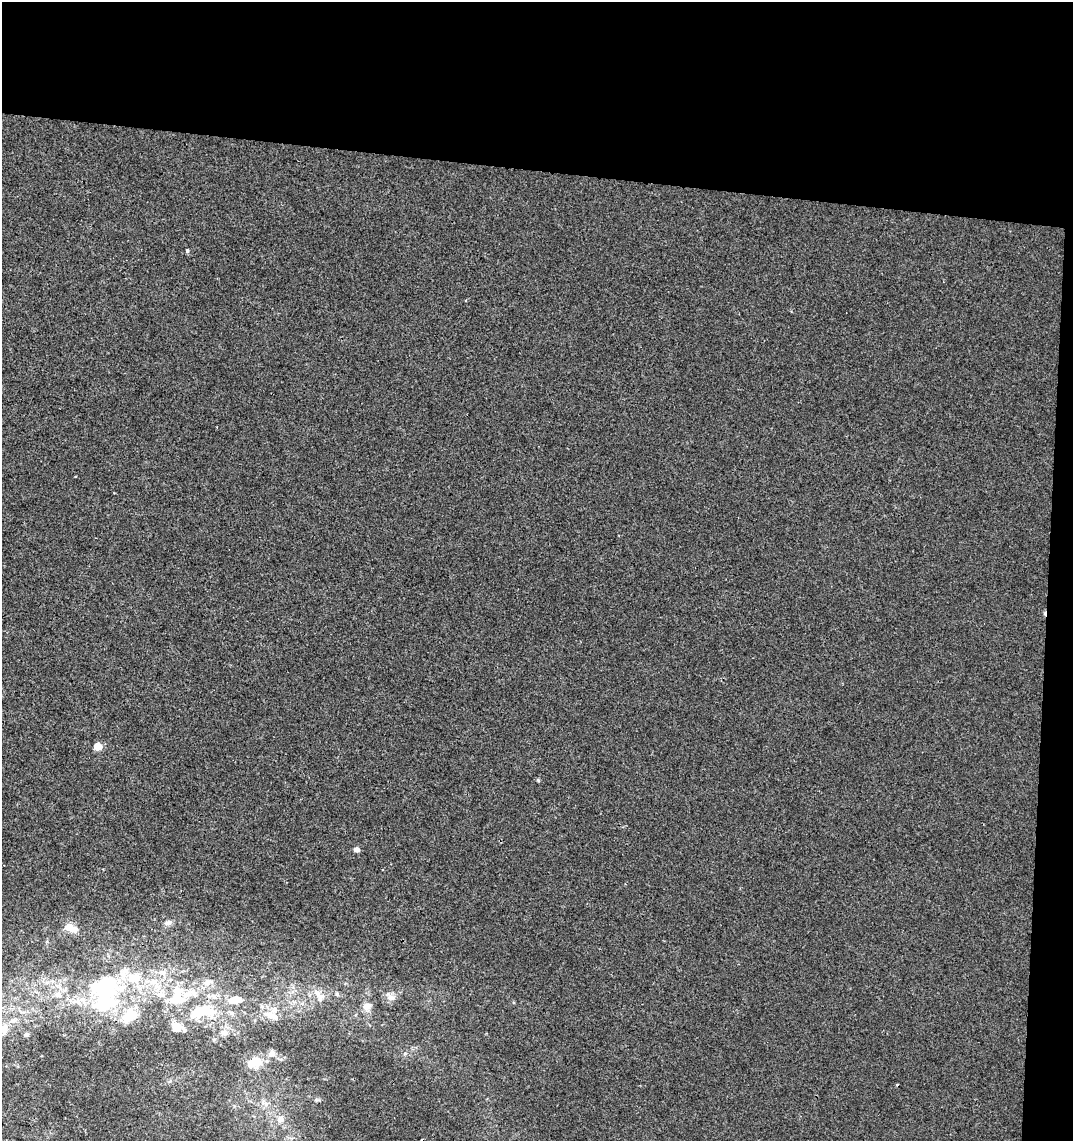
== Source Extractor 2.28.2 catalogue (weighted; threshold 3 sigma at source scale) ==
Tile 2 of 2 x 2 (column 2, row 1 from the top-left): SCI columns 1200-2270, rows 1139-2277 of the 2383 x 2277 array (HDU 1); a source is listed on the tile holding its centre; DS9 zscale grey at full resolution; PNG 1075 x 1143 px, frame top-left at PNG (2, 2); no overlay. Shown black and unused: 17% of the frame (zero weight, under 2 of 3 exposures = <1% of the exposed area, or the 3 px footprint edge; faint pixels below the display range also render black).
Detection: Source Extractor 2.28.2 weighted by HDU 2 'WHT'; one run over the whole footprint, this tile lists its part. Background 1.04e-04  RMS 0.0041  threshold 0.0186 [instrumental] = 3 sigma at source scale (4.5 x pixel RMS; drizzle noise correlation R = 1.50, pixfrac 1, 0.0396/0.0396 arcsec/px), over >= 5 px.
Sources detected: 38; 5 inside a brighter object's white glare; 2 cosmic-ray / hot-pixel residue — not listed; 8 inside a brighter listed object's ellipse — not listed separately; the other 23 listed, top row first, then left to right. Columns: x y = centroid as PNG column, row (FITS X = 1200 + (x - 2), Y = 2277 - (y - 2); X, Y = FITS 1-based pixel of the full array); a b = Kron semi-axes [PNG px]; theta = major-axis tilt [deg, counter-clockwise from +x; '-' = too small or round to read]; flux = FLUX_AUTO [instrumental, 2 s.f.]
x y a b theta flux
187 251 4 3 - 1.3
466 300 3 3 - 0.56
98 746 5 5 - 8.4
357 850 4 4 - 3.3
168 923 12 6 19 1.5
69 927 11 9 23 3.4
317 993 18 8 -59 3.3
59 995 10 6 -31 1.9
104 995 63 17 21 30
391 998 12 8 -9 2.5
175 1000 29 12 2 9.5
235 1000 20 10 3 5.1
367 1006 11 9 37 3.1
200 1011 30 17 27 16
130 1015 17 11 45 12
271 1015 23 8 -19 4.7
3 1029 13 10 34 5.1
224 1032 9 7 -5 2.7
26 1035 6 5 - 1.1
272 1054 11 9 48 2.4
255 1062 16 10 21 8.7
897 1085 4 2 - 0.33
280 1119 8 7 - 1.7
Isophote crosses this tile's border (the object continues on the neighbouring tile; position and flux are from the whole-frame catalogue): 1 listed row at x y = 3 1029
Unlisted compact peaks at least as high as the median listed source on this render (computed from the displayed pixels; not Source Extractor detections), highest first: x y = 538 780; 405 1053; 337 994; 316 1100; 114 493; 75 476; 514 1002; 170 1081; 791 311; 47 942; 103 869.